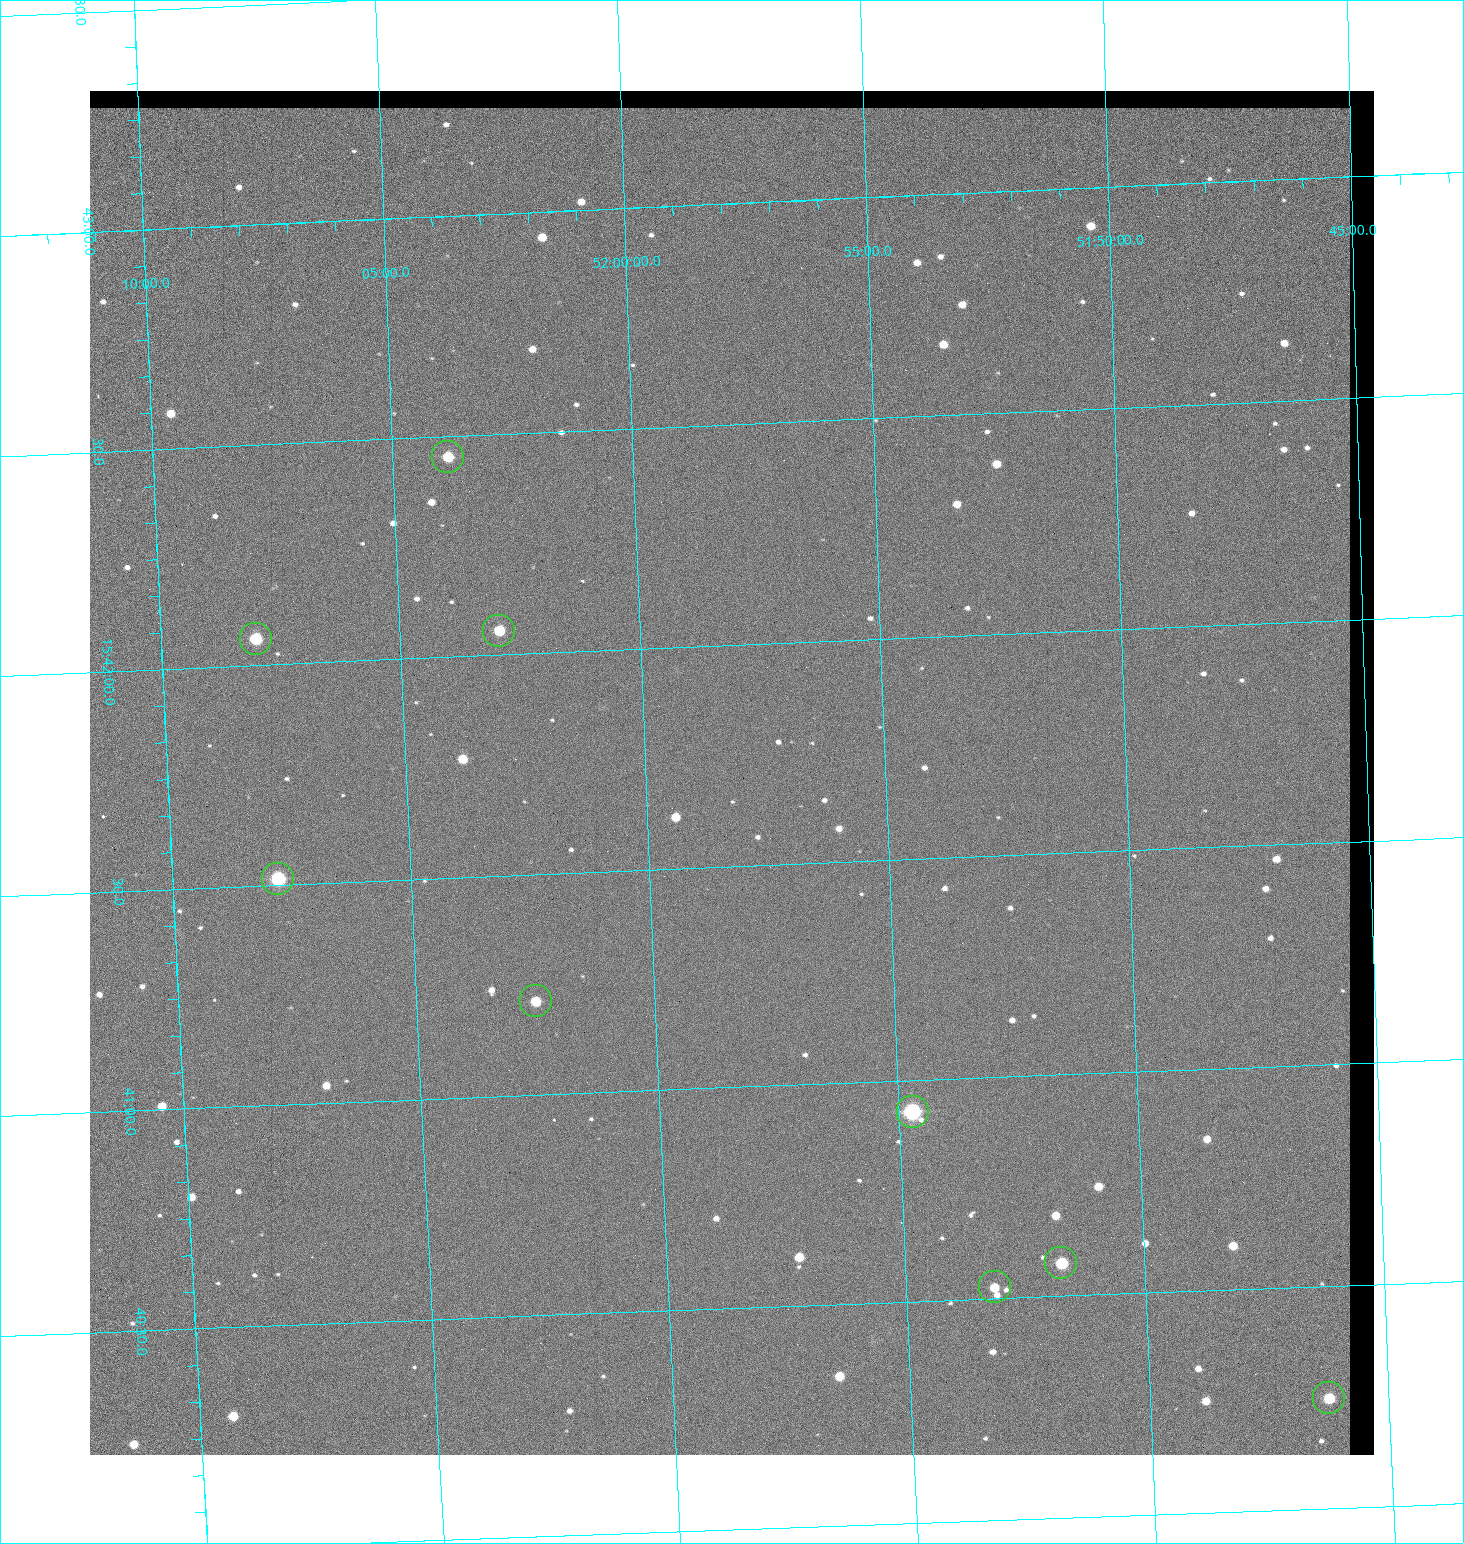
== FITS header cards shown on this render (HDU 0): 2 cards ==
NAXIS1  =                 1284 / length of data axis 1
NAXIS2  =                 1364 / length of data axis 2

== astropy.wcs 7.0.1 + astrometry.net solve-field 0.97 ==
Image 1284 x 1364 px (HDU 0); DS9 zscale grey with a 90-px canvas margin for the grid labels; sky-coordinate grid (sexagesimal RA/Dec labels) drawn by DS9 from the SOLVED WCS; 9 Tycho-2 reference stars matched to detected sources circled (green)
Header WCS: RA---TAN/DEC--TAN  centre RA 15:41:43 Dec +51:58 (235.43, +51.97 deg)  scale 1.26 arcsec/px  FOV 26.9' x 28.5'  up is +92 deg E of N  parity flipped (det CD > 0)
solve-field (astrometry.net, Tycho-2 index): VERIFIED the header's WCS against the Tycho-2 star catalogue (9 matches, 0 conflicts) and refined it, rather than solving blind
Solved WCS: RA---TAN-SIP/DEC--TAN-SIP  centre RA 15:41:43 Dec +51:58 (235.43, +51.97 deg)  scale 1.25 arcsec/px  FOV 26.8' x 28.5'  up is +92 deg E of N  parity flipped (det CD > 0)
The solver's refit moves the header's centre by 0.52 arcsec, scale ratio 0.9967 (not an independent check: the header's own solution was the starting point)
Tycho-2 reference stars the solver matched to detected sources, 9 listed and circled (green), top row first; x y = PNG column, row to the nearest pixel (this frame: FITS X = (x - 90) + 1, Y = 1364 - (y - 91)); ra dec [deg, ICRS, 3 dp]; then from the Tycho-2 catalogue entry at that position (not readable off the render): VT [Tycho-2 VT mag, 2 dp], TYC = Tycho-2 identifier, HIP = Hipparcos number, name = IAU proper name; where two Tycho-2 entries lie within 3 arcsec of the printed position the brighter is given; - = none
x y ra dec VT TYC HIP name
448 457 235.614 +52.064 11.61 3489-1132-1 - -
499 631 235.514 +52.049 11.19 3489-1407-1 - -
256 639 235.515 +52.133 11.12 3489-1380-1 - -
278 879 235.378 +52.130 9.31 3489-1322-1 76850 -
536 1001 235.303 +52.042 11.52 3489-958-1 - -
913 1112 235.232 +51.912 9.59 3489-824-1 - -
1061 1263 235.143 +51.862 10.97 3489-1016-1 - -
995 1287 235.131 +51.886 12.29 3489-908-1 - -
1329 1398 235.062 +51.771 11.53 3489-1453-1 - -